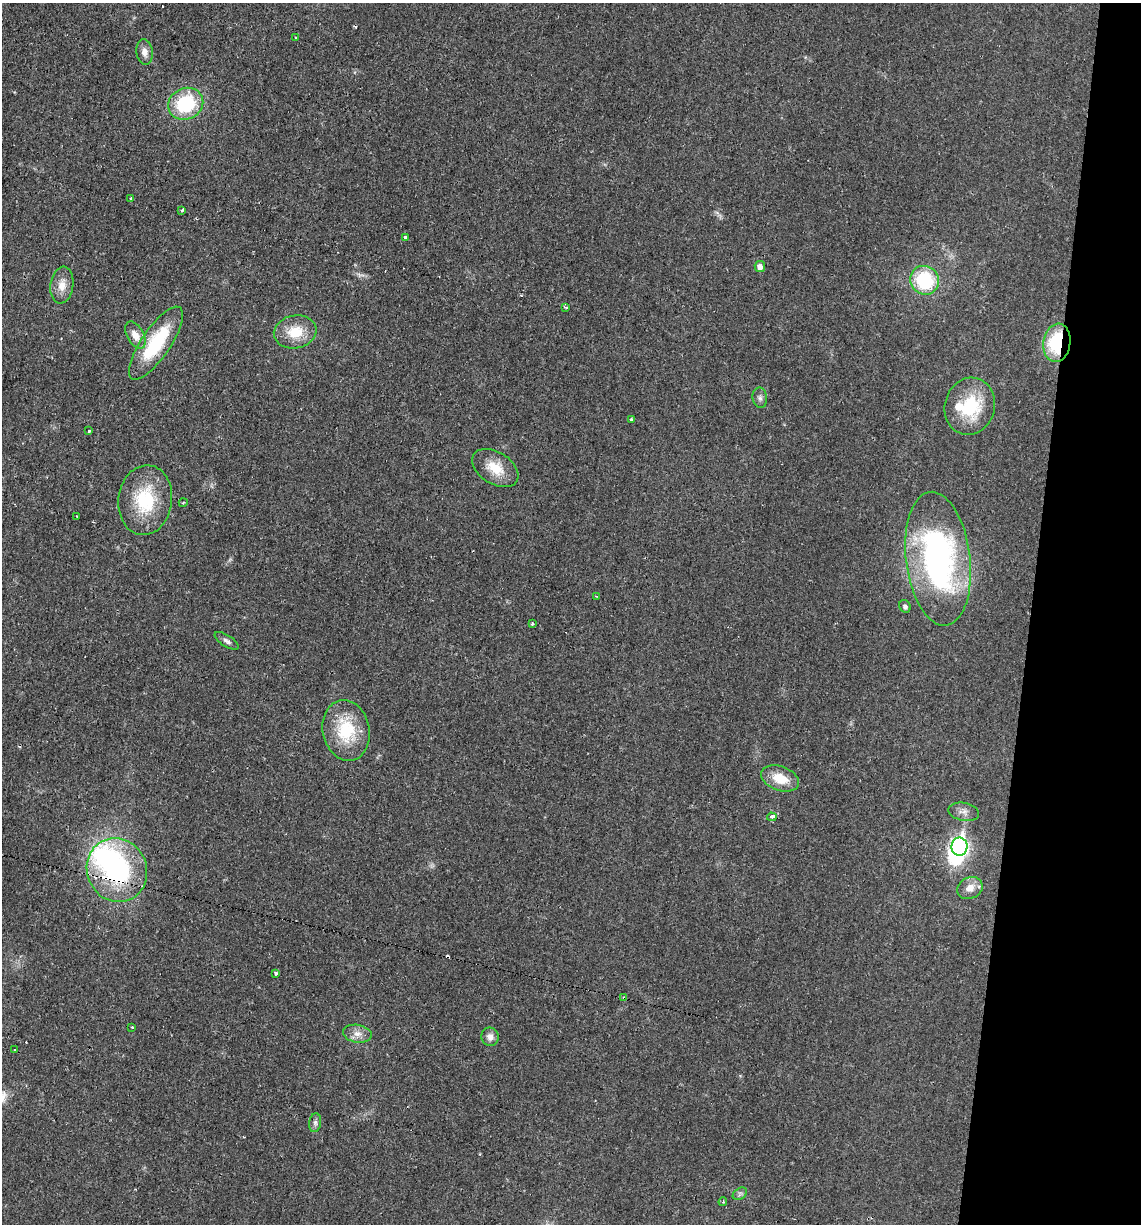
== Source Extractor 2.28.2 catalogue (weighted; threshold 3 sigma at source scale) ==
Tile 8 of 4 x 4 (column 4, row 2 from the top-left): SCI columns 3533-4671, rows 2445-3666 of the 4907 x 4888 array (HDU 1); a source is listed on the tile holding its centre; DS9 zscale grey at full resolution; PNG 1143 x 1226 px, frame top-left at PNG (2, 3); each listed source drawn as its Kron ellipse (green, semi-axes under 4 px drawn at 4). Shown black and unused: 10% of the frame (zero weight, under 2 of 3 exposures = <1% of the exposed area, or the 3 px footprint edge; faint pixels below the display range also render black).
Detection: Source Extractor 2.28.2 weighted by HDU 2 'WHT'; one run over the whole footprint, this tile lists its part. Background 0.0287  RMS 0.0049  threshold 0.0221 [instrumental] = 3 sigma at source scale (4.5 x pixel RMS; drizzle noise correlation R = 1.50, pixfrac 1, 0.05/0.05 arcsec/px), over >= 5 px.
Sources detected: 54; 3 inside a brighter object's white glare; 6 cosmic-ray / hot-pixel residue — neither listed nor drawn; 2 inside a brighter listed object's ellipse — not listed separately; the other 43 listed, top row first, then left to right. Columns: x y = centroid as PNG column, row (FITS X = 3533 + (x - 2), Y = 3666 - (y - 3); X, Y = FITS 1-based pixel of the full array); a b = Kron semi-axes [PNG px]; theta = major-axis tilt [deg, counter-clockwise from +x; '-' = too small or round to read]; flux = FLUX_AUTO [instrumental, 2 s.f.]
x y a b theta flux
296 38 3 3 - 1
145 52 13 8 -82 3.3
186 104 18 15 27 32
131 198 3 3 - 1
182 211 3 3 - 2.2
405 237 4 3 - 1
760 267 5 5 - 3.1
925 280 15 14 - 31
62 285 18 11 82 5.9
566 307 4 3 - 0.77
295 332 21 16 10 13
135 335 15 8 -62 4.7
156 343 43 14 56 32
1057 343 19 13 81 32
760 398 10 7 -80 1.8
970 406 29 25 74 27
631 419 3 3 - 0.57
89 431 3 3 - 1.2
495 468 25 16 -32 11
145 500 35 27 82 29
183 503 4 3 - 0.44
76 516 4 2 - 0.44
938 559 67 32 -83 140
596 596 3 3 - 0.34
905 606 6 5 - 1.5
532 624 3 3 - 0.71
227 641 14 5 -33 1.8
346 730 30 23 -78 25
780 779 19 12 -20 10
964 812 15 9 -11 3
772 817 5 3 - 190
959 847 9 8 - 150
117 870 32 30 -67 72
970 888 13 10 28 4.7
276 973 3 3 - 0.86
624 998 3 3 - 1.7
132 1027 3 2 - 0.49
357 1034 14 9 -10 3.8
490 1037 9 8 - 2.8
14 1050 2 2 - 0.49
315 1123 9 6 81 1.5
740 1194 8 5 33 1.2
723 1202 4 3 - 0.59
Overlapping masked pixels (flux is a lower limit): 3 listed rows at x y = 1057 343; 117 870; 624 998